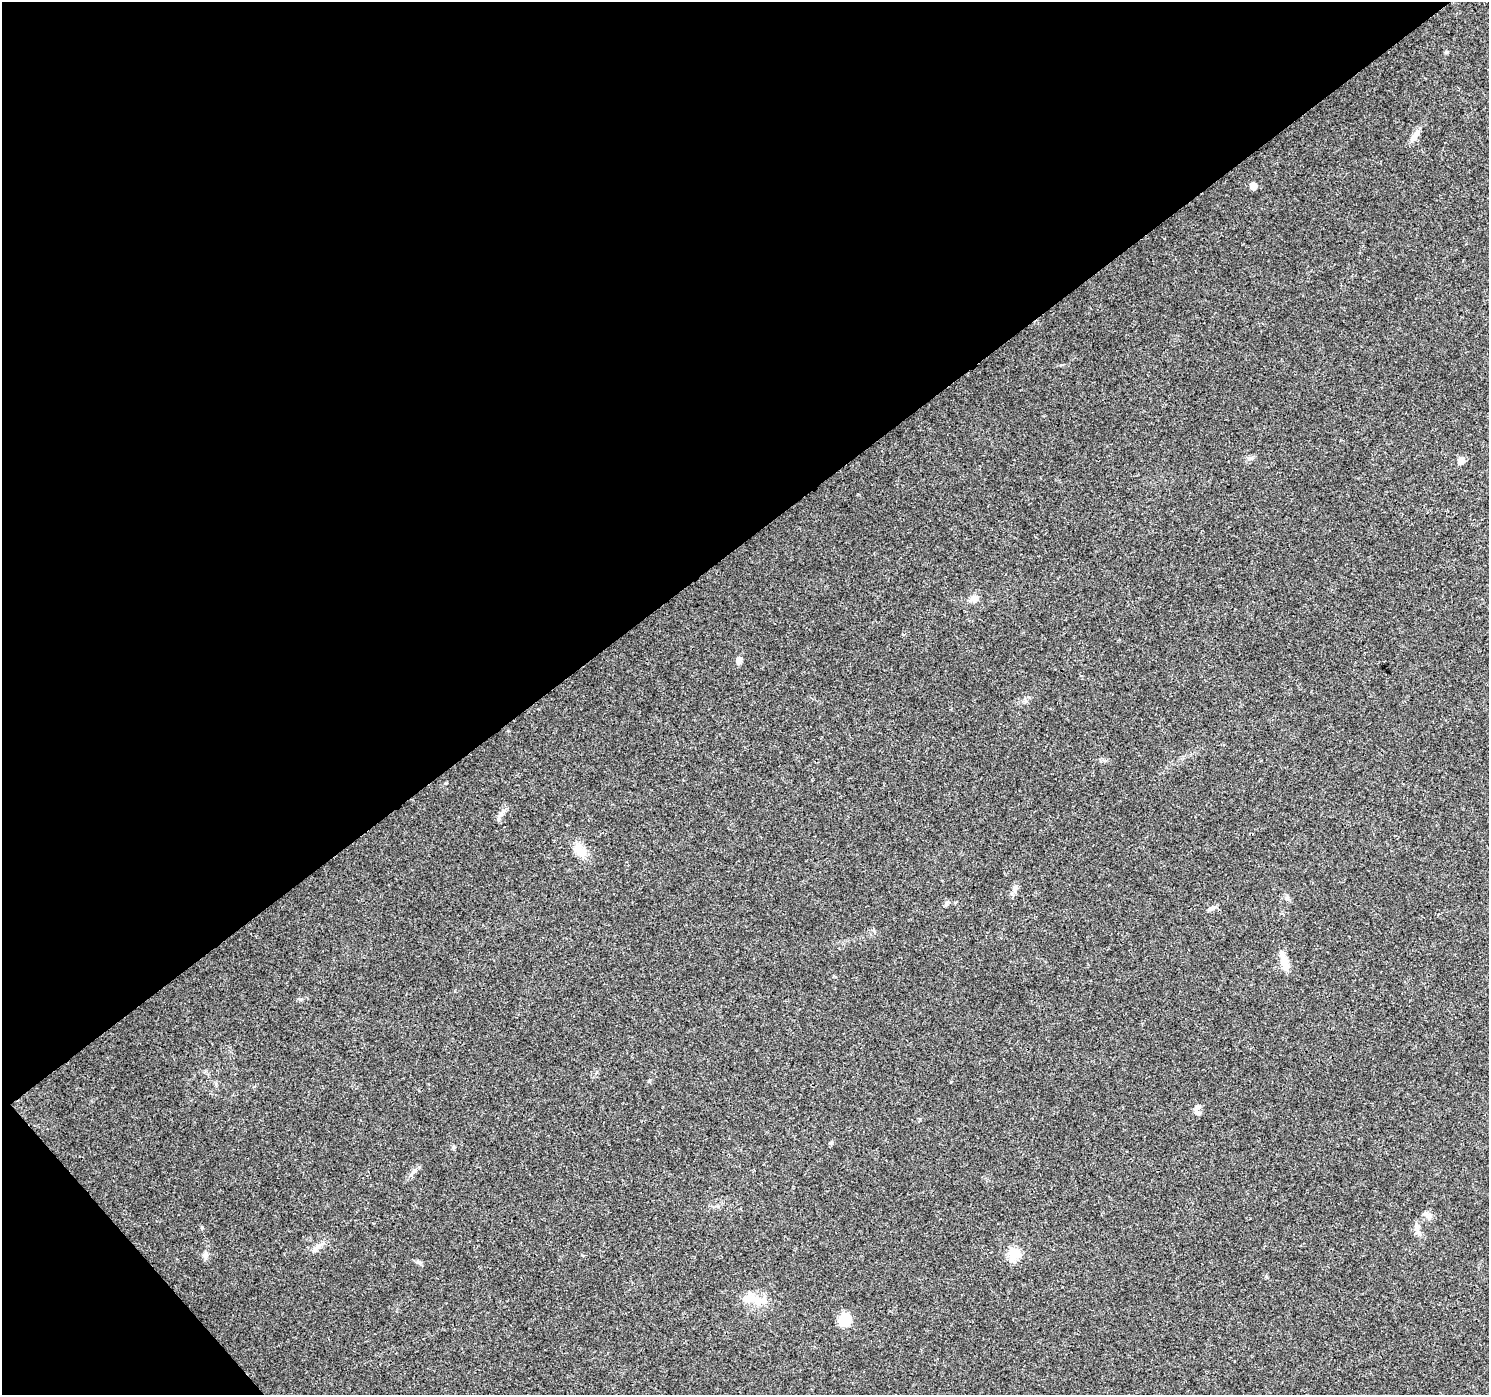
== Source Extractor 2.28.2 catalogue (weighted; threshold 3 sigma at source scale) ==
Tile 5 of 4 x 4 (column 1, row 2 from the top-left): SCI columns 53-1539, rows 3024-4416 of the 6045 x 5985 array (HDU 1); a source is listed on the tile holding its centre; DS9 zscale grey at full resolution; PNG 1491 x 1397 px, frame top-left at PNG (2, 2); no overlay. Shown black and unused: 41% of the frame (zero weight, under 3 of 4 exposures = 5% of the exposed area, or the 3 px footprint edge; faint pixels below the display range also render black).
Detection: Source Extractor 2.28.2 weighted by HDU 2 'WHT'; one run over the whole footprint, this tile lists its part. Background 0.0257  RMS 0.003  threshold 0.0135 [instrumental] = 3 sigma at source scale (4.5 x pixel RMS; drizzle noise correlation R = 1.50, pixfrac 1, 0.0396/0.0396 arcsec/px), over >= 5 px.
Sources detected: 23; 1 inside a brighter listed object's ellipse — not listed separately; the other 22 listed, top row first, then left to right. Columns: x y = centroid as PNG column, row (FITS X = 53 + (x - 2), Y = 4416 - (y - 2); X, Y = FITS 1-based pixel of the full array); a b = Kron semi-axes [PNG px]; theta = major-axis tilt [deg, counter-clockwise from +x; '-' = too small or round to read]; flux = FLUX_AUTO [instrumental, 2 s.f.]
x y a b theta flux
1415 136 20 7 50 2
1253 186 5 5 - 3
1461 461 9 7 41 1.7
974 599 10 9 - 1.4
739 660 9 6 82 1.4
580 850 20 12 -40 3.9
1015 888 12 7 82 1.3
1287 898 6 6 - 0.63
946 904 6 6 - 0.6
1212 908 11 6 24 1.1
1284 962 27 8 -76 3.4
1197 1112 9 6 -39 1
453 1147 6 4 39 0.45
414 1170 10 5 32 0.93
1428 1215 12 8 -33 1.4
1418 1233 9 6 -63 1.2
317 1248 14 6 34 1.6
1014 1253 6 6 - 25
205 1255 9 8 - 1.1
419 1262 10 5 -18 0.7
757 1300 31 12 -21 5.7
844 1320 14 13 - 5.7
Unlisted compact peaks at least as high as the median listed source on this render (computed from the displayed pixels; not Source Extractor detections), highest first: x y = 202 1227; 499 819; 1249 458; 649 1081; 300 999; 1026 701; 830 1143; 1266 1276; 1447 53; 951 1082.